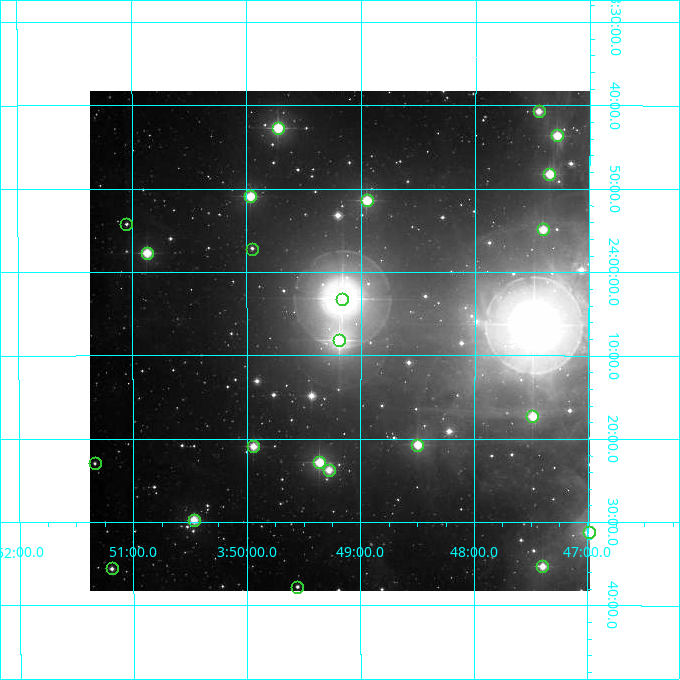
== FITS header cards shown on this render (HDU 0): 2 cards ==
NAXIS1  =                  500
NAXIS2  =                  500

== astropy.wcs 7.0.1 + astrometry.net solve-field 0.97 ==
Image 500 x 500 px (HDU 0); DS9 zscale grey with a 90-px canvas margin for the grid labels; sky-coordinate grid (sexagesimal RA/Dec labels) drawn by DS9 from the SOLVED WCS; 23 Tycho-2 reference stars matched to detected sources circled (green)
Header WCS: none
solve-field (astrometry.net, Tycho-2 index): SOLVED blind (the file carries no WCS)
Solved WCS: RA---TAN-SIP/DEC--TAN-SIP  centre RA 03:49:11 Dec +24:08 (57.30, +24.14 deg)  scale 7.2 arcsec/px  FOV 60.0' x 60.0'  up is +180 deg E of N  parity flipped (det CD > 0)
(file carries no celestial WCS; the grid is the blind solution)
Tycho-2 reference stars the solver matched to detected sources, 23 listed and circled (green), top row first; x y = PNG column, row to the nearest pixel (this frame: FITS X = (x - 90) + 1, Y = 500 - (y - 91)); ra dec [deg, ICRS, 3 dp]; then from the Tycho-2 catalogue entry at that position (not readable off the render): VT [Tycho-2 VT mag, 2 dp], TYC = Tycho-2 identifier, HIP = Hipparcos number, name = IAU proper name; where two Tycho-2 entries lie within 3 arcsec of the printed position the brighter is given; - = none
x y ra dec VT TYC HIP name
539 111 56.862 +23.678 7.78 1800-1630-1 - -
278 128 57.431 +23.712 6.14 1800-2206-1 17900 -
557 135 56.821 +23.727 7.03 1800-1744-1 17684 -
549 174 56.837 +23.803 6.99 1800-1675-1 17692 -
250 196 57.491 +23.848 10.15 1800-1260-2 17923 -
367 200 57.237 +23.857 6.51 1800-2205-1 17832 -
126 224 57.763 +23.904 10.39 1800-1424-1 18018 -
543 229 56.852 +23.915 7.29 1800-1567-1 - -
252 249 57.488 +23.953 9.93 1800-1463-1 - -
147 253 57.718 +23.961 6.95 1800-1434-1 17999 -
342 299 57.291 +24.053 3.60 1800-2203-1 17847 Atlas
339 340 57.297 +24.137 5.03 1800-2200-1 17851 Pleione
532 416 56.873 +24.288 6.82 1800-1622-1 17704 -
417 445 57.125 +24.346 6.96 1800-1601-1 17791 -
253 446 57.486 +24.349 7.53 1800-985-1 - -
319 462 57.341 +24.381 6.58 1804-2047-1 17862 -
95 463 57.834 +24.382 10.53 1804-155-1 - -
329 470 57.320 +24.396 7.53 1804-265-1 - -
194 520 57.617 +24.495 7.45 1804-163-1 - -
589 532 56.747 +24.520 6.82 1804-2081-1 17664 -
542 566 56.850 +24.588 7.69 1804-1961-1 - -
112 568 57.797 +24.593 9.41 1804-407-1 - -
297 587 57.389 +24.630 10.09 1804-35-1 - -